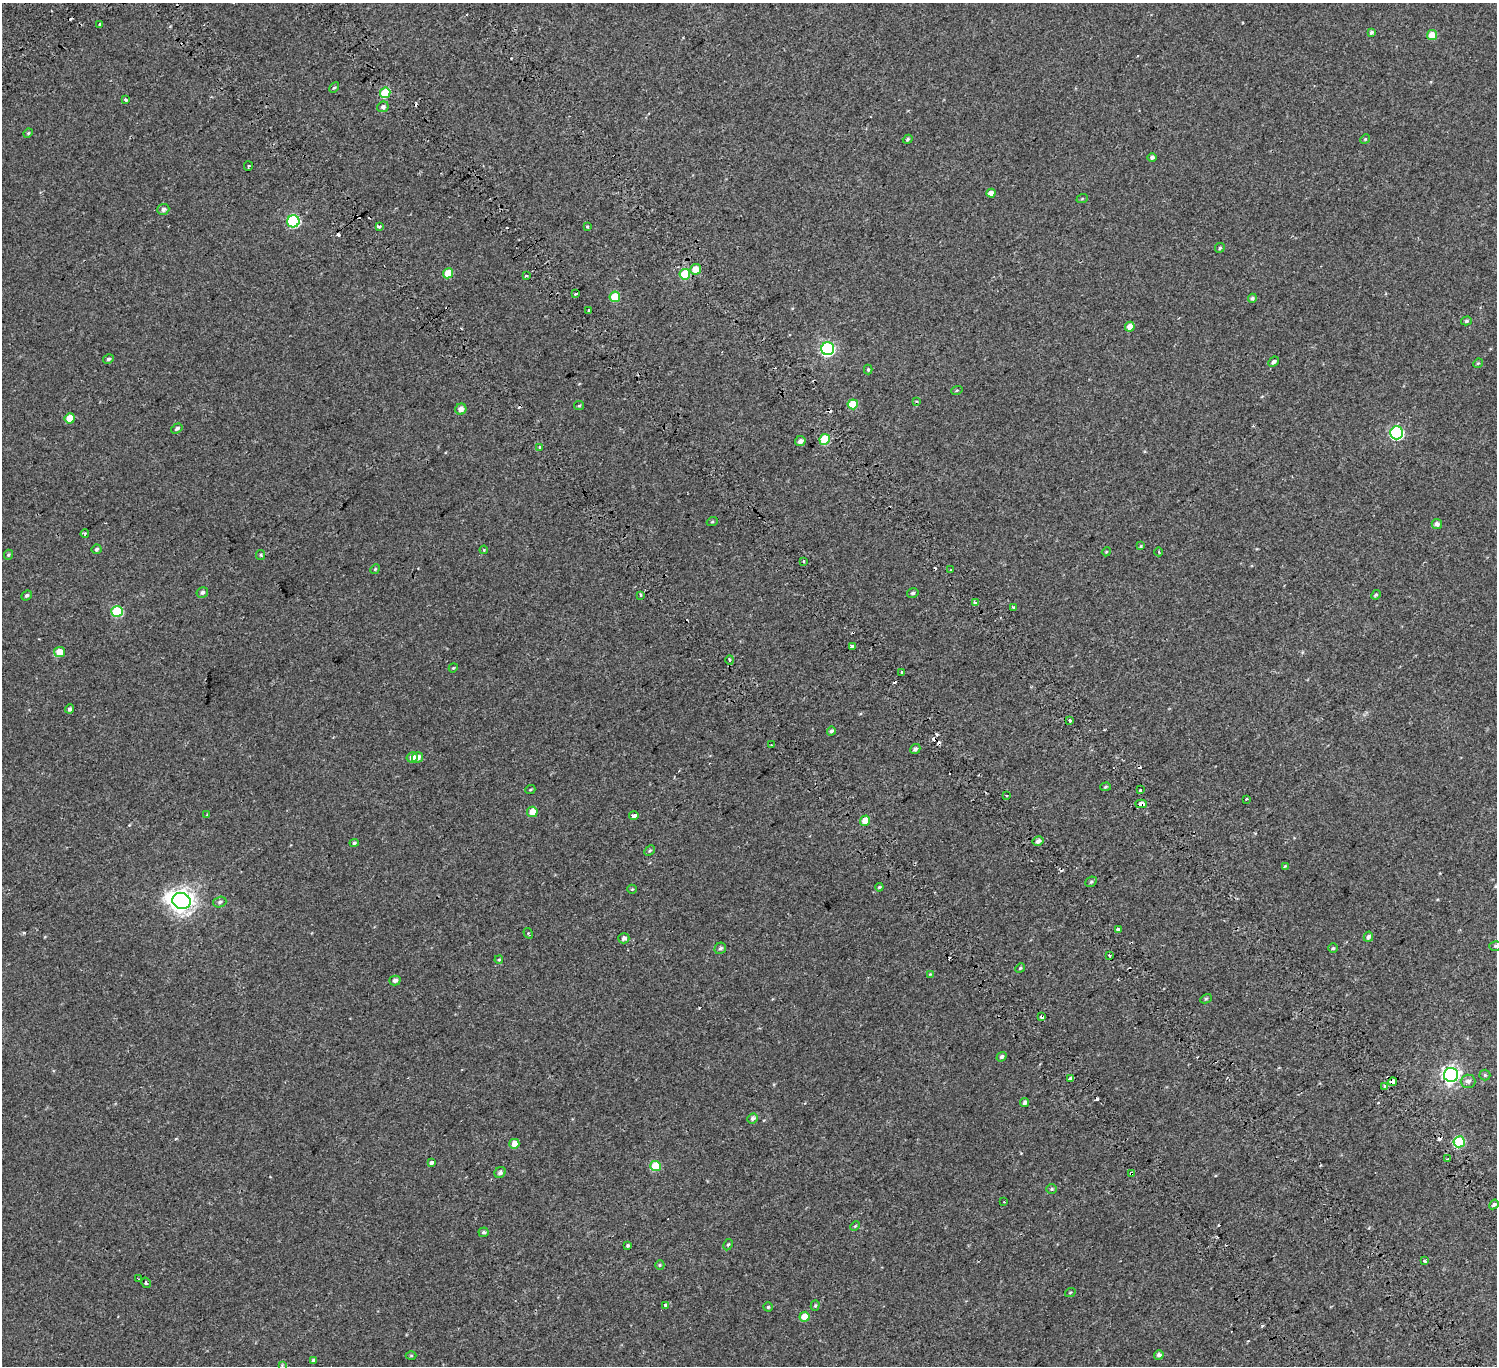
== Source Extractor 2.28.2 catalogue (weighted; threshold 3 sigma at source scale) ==
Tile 6 of 4 x 4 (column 2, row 2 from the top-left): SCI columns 1674-3168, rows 3173-4536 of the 6334 x 6281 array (HDU 1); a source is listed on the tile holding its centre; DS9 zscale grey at full resolution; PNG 1499 x 1368 px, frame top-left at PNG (2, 3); each listed source drawn as its Kron ellipse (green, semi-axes under 4 px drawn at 4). Shown black and unused: <1% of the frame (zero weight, under 2 of 3 exposures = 11% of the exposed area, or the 3 px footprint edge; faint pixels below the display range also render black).
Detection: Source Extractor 2.28.2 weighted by HDU 2 'WHT'; one run over the whole footprint, this tile lists its part. Background 0.00445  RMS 0.004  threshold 0.018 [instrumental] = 3 sigma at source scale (4.5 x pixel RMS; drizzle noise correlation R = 1.50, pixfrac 1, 0.0396/0.0396 arcsec/px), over >= 5 px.
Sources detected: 176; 29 cosmic-ray / hot-pixel residue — neither listed nor drawn; the other 147 listed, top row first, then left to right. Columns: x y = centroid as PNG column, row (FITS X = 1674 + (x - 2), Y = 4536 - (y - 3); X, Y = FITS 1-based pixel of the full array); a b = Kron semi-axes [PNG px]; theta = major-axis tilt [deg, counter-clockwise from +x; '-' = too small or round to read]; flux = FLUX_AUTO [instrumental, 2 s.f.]
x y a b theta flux
100 24 3 3 - 0.6
1371 32 4 3 - 0.74
1432 35 5 5 - 6
334 87 6 4 44 0.5
385 93 5 5 - 12
125 99 4 3 - 0.48
383 107 6 5 - 0.93
28 133 5 4 - 0.4
908 139 5 4 - 0.57
1365 139 5 4 - 0.42
1152 157 4 4 - 0.76
248 166 5 2 - 0.35
991 193 4 4 - 2.1
1082 199 6 3 20 0.37
163 209 6 5 - 1.1
293 221 6 6 - 36
379 227 4 3 - 1.1
587 227 3 3 - 1
1220 248 5 5 - 0.64
696 269 5 5 - 4.7
448 273 5 5 - 6.4
685 274 5 5 - 14
526 276 3 3 - 1.7
576 294 4 3 - 1.9
615 297 5 5 - 9.4
1252 298 4 4 - 0.76
588 310 3 3 - 1.7
1466 321 5 4 - 0.64
1130 327 5 4 - 2.6
828 349 6 6 - 62
108 359 5 4 - 0.7
1274 362 6 4 42 0.98
1478 363 5 4 - 0.39
868 370 5 4 - 0.44
957 390 6 3 18 0.36
917 401 4 3 - 0.38
853 404 5 5 - 8.5
579 406 5 4 - 0.43
461 409 6 5 - 2
70 418 5 5 - 5.6
177 428 6 4 34 0.76
1396 433 6 6 - 43
825 439 5 5 - 11
800 441 5 5 - 1.4
540 447 4 4 - 0.38
712 522 5 3 - 0.39
1437 524 5 5 - 1.2
85 534 4 3 - 0.39
1141 546 4 3 - 0.34
96 549 5 5 - 0.62
484 550 4 3 - 0.31
1106 552 4 3 - 0.29
1159 552 4 3 - 0.35
8 555 5 4 - 0.54
261 555 5 4 - 0.41
804 561 3 3 - 0.44
375 569 5 4 - 0.46
951 570 3 2 - 0.5
202 592 6 5 - 0.87
913 593 6 4 15 0.72
27 595 5 4 - 0.67
641 595 3 3 - 0.53
1376 595 5 4 - 0.57
975 603 3 3 - 1.4
1013 607 3 3 - 0.49
117 611 6 5 - 19
852 646 4 3 - 2.3
59 652 5 5 - 4.8
730 660 5 3 - 0.88
453 668 4 3 - 0.33
902 673 3 3 - 19
69 709 4 4 - 0.81
1070 720 4 3 - 0.77
831 731 4 4 - 0.77
772 745 3 2 - 0.83
915 749 5 4 - 0.86
412 757 5 5 - 2.6
418 757 6 5 - 1.6
1105 787 5 4 - 0.54
530 790 5 3 - 0.37
1140 790 3 3 - 1.1
1006 796 3 2 - 0.79
1246 799 3 3 - 0.62
1141 804 6 4 -3 10
532 812 5 5 - 4.8
207 815 4 4 - 0.33
634 816 5 4 - 3.5
865 821 5 4 - 5.2
1038 841 5 5 - 1.2
354 843 4 4 - 0.58
650 851 6 4 44 0.51
1285 866 4 2 - 0.3
1091 882 6 5 - 0.54
879 887 4 3 - 0.35
632 889 5 4 - 0.39
182 901 9 8 - 300
220 902 7 5 18 0.78
1118 929 3 3 - 1
528 933 5 3 - 0.6
1368 937 5 4 - 0.92
624 938 5 5 - 1.1
1495 946 6 5 - 0.58
720 948 6 5 - 0.87
1333 948 5 4 - 0.49
1109 955 3 3 - 0.76
499 960 4 3 - 0.42
1020 968 5 4 - 0.45
930 974 4 4 - 0.3
395 981 6 5 - 1.2
1206 999 6 4 28 0.45
1042 1017 4 3 - 1.3
1002 1057 5 4 - 0.73
1451 1075 7 7 - 120
1485 1075 5 5 - 0.58
1070 1078 4 3 - 1.2
1468 1081 7 6 - 1.4
1393 1082 4 4 - 3.8
1385 1086 4 3 - 1.5
1025 1102 4 4 - 1
753 1118 5 5 - 0.94
1459 1142 5 5 - 25
514 1144 5 5 - 3.4
1447 1159 3 2 - 0.98
431 1162 4 3 - 4.9
656 1166 5 5 - 12
500 1172 6 5 - 1.1
1131 1173 4 3 - 1.3
1052 1189 5 4 - 0.49
1004 1202 3 2 - 0.26
1494 1204 5 4 - 0.82
855 1226 5 3 - 0.38
484 1232 5 5 - 0.7
728 1245 6 4 61 0.51
628 1246 4 4 - 0.54
1425 1261 3 3 - 0.66
660 1265 5 4 - 0.4
139 1279 4 2 - 0.34
146 1283 5 3 - 0.55
1070 1293 5 3 - 0.31
665 1305 3 3 - 2.3
815 1306 5 4 - 0.52
768 1307 4 4 - 0.48
804 1317 5 5 - 5.7
1159 1355 5 4 - 0.99
411 1356 5 3 - 0.36
314 1360 4 4 - 0.92
282 1365 4 4 - 0.28
Overlapping masked pixels (flux is a lower limit): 5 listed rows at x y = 1141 804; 1042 1017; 1393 1082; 1459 1142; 1131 1173
Isophote crosses this tile's border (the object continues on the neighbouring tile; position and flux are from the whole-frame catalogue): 1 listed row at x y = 1495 946